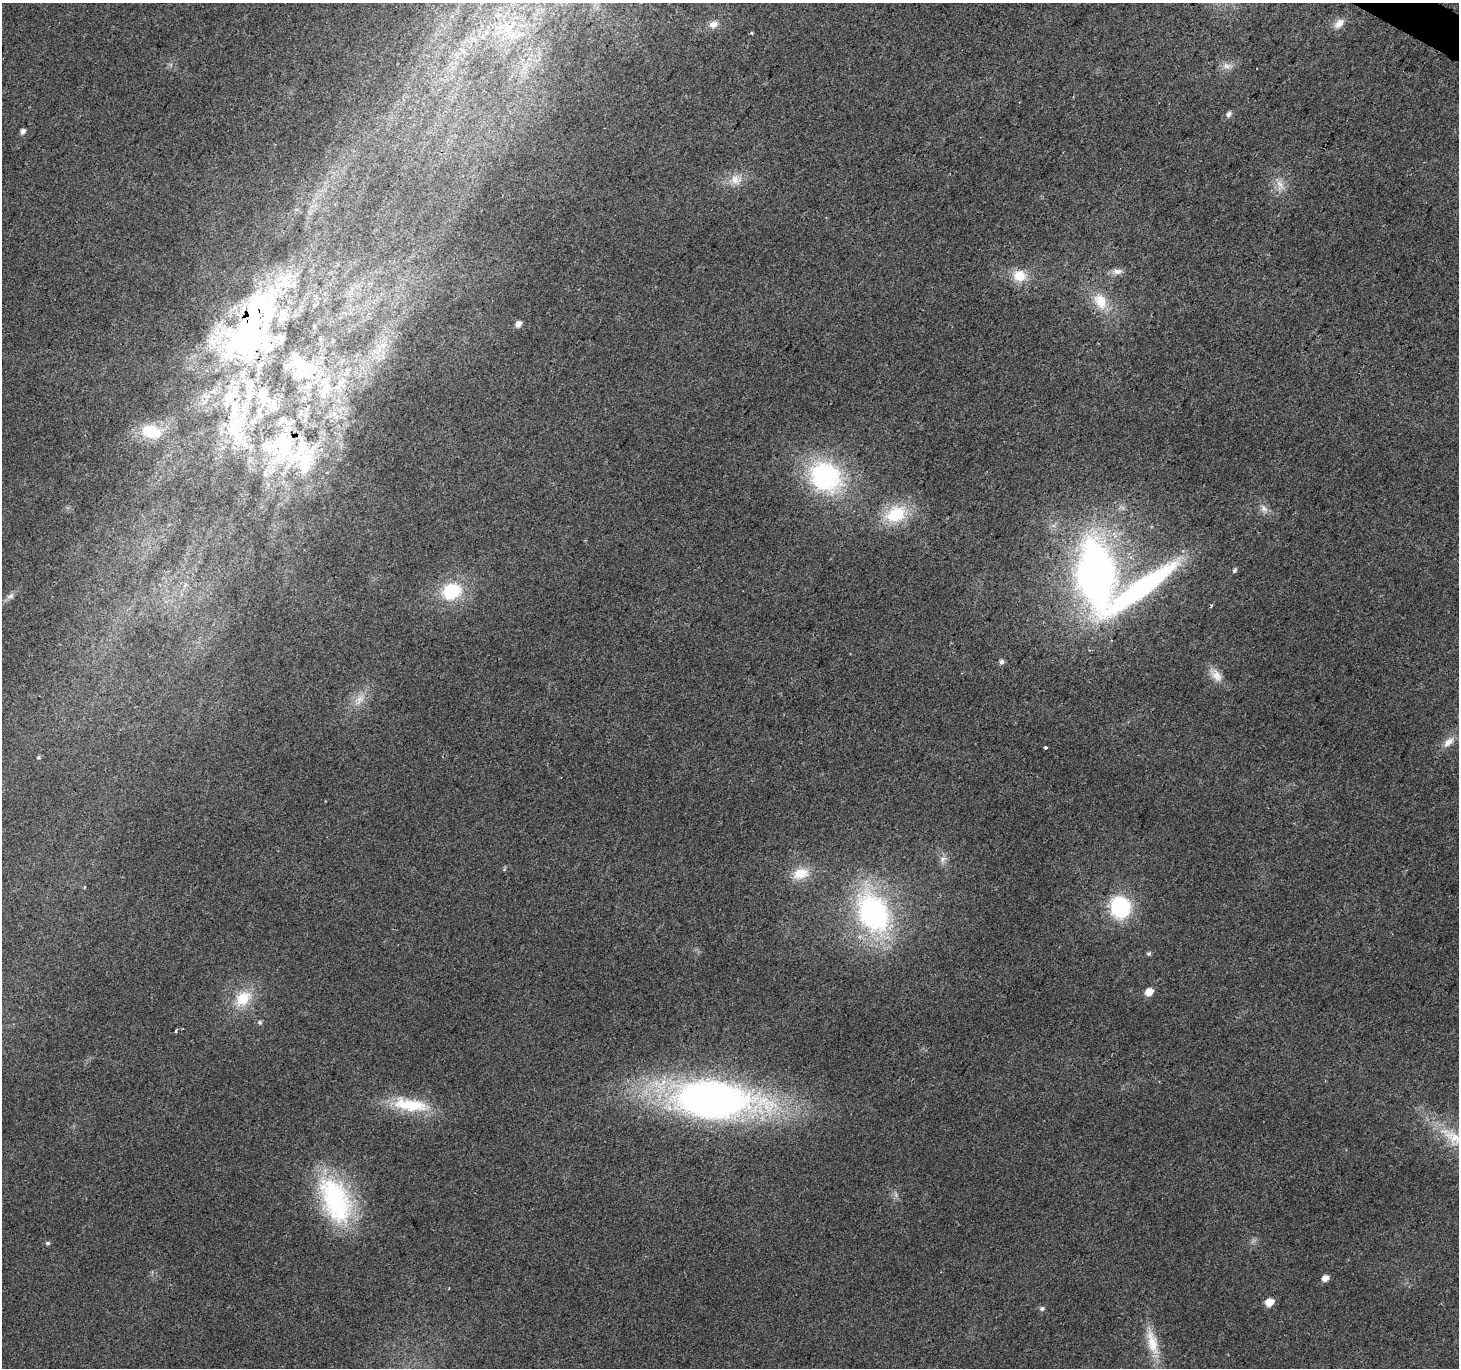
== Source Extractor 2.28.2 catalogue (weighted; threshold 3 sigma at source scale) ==
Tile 10 of 4 x 4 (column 2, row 3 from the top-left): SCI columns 1465-2921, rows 1627-2992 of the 5836 x 5917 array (HDU 1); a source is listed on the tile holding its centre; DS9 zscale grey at full resolution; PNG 1461 x 1370 px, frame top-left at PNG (2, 3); no overlay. Shown black and unused: <1% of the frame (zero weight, under 2 of 3 exposures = <1% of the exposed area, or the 3 px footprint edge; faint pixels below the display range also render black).
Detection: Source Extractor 2.28.2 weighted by HDU 2 'WHT'; one run over the whole footprint, this tile lists its part. Background 0.0281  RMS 0.0065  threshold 0.0291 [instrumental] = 3 sigma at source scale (4.5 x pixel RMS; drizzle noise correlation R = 1.50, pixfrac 1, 0.0396/0.0396 arcsec/px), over >= 5 px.
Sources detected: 71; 1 cosmic-ray / hot-pixel residue — not listed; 18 inside a brighter listed object's ellipse — not listed separately; the other 52 listed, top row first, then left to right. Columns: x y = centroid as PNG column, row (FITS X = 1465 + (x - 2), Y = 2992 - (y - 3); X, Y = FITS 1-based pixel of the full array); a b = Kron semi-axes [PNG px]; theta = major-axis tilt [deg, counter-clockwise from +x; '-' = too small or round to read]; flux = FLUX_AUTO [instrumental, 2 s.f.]
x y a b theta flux
1339 23 15 9 46 5.3
713 24 11 9 22 4.1
506 27 13 6 78 4.8
751 33 5 3 - 0.72
1227 66 12 8 -10 4
1228 114 8 6 56 2.3
22 131 5 5 - 2.6
736 180 17 14 -4 8.6
1280 185 17 10 -71 6.7
1117 271 14 8 5 3.8
1019 276 19 16 -14 13
1100 301 24 17 -59 16
518 324 6 5 - 4.3
253 327 110 45 65 190
302 366 46 27 -57 35
346 370 6 4 -71 1.2
151 432 26 16 -14 22
283 444 65 49 34 120
825 477 28 25 -35 110
1264 509 10 8 -20 3.5
896 514 29 20 28 27
1235 570 6 5 - 1.3
1096 574 72 40 -85 330
1141 589 90 15 36 160
451 591 20 16 22 34
10 596 11 7 27 2.6
1211 605 3 3 - 0.73
1001 662 6 5 - 2.1
1217 676 19 11 -64 7.1
360 699 17 8 60 6.6
1448 742 18 9 41 6.1
1045 747 4 3 - 1.6
38 757 5 4 - 0.86
943 859 10 8 34 3.1
801 873 23 15 15 13
84 887 3 3 - 0.74
1120 907 18 16 -77 63
873 913 43 30 -64 140
1149 954 6 5 - 1.1
1149 992 6 5 - 8.7
243 998 25 18 43 20
260 1022 6 5 - 1.3
176 1030 3 3 - 1.8
713 1100 75 33 -5 420
410 1105 50 16 -9 30
1457 1139 65 17 -31 38
335 1200 60 32 -67 91
48 1243 5 5 - 1.2
1325 1278 6 5 - 5.2
1269 1302 6 5 - 11
1042 1309 6 5 - 1.7
1152 1342 39 13 -76 17
Overlapping masked pixels (flux is a lower limit): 2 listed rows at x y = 253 327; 283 444
Isophote crosses this tile's border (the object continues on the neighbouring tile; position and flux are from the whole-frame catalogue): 1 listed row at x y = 1457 1139